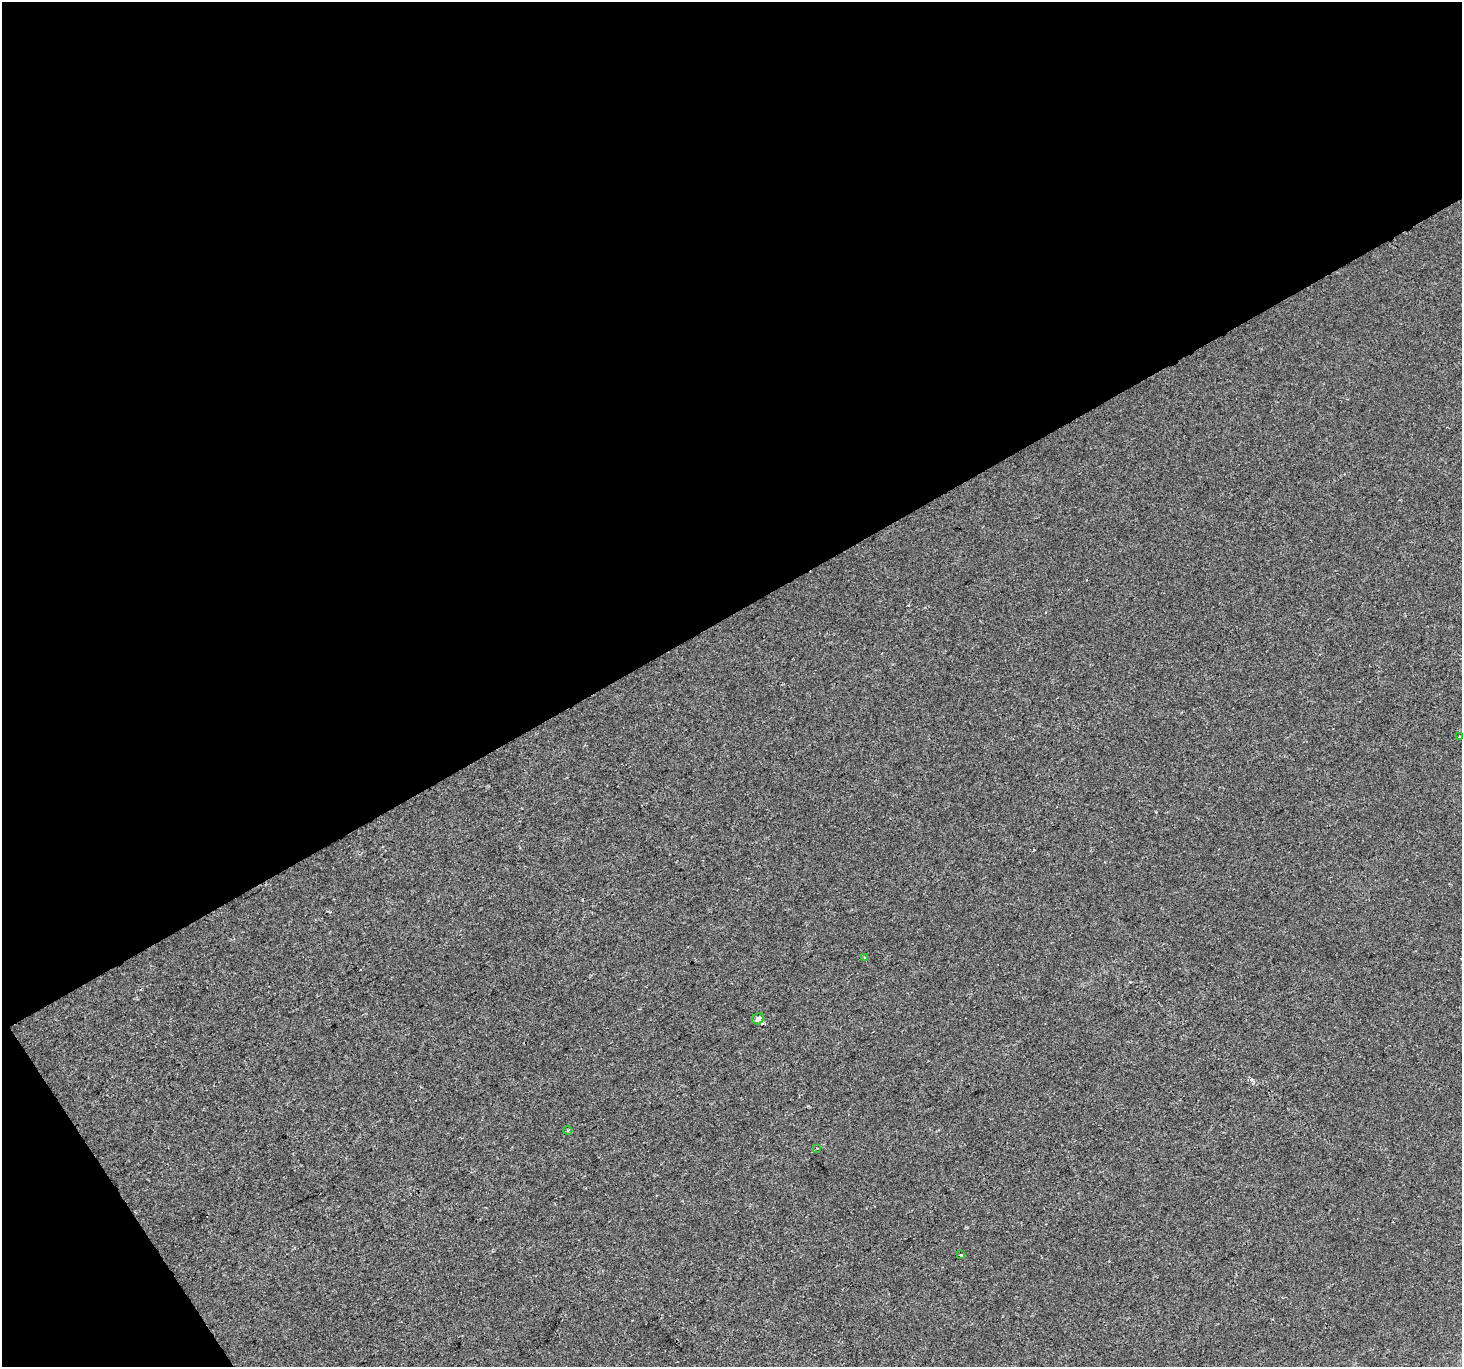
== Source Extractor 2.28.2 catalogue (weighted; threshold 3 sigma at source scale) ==
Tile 1 of 2 x 2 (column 1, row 1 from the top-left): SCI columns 2-1461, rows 1449-2813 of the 2920 x 2877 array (HDU 1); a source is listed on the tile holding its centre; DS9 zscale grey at full resolution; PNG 1464 x 1369 px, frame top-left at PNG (2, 2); each listed source drawn as its Kron ellipse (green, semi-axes under 4 px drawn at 4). Shown black and unused: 47% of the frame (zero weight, under 2 of 3 exposures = <1% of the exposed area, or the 3 px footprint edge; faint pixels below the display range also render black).
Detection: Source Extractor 2.28.2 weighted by HDU 2 'WHT'; one run over the whole footprint, this tile lists its part. Background -5.58e-05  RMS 0.004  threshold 0.0181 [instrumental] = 3 sigma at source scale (4.5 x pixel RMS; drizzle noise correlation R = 1.50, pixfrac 1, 0.0396/0.0396 arcsec/px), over >= 5 px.
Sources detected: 6; all 6 listed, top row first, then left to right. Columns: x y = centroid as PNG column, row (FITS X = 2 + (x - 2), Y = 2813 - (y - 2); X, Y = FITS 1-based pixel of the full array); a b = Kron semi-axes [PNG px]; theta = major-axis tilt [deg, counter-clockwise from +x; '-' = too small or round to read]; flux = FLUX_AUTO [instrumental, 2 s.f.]
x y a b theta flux
1459 736 3 3 - 0.76
865 958 4 4 - 0.67
758 1019 6 5 - 1.7
568 1130 4 4 - 0.53
817 1148 3 3 - 0.48
961 1255 4 3 - 0.78